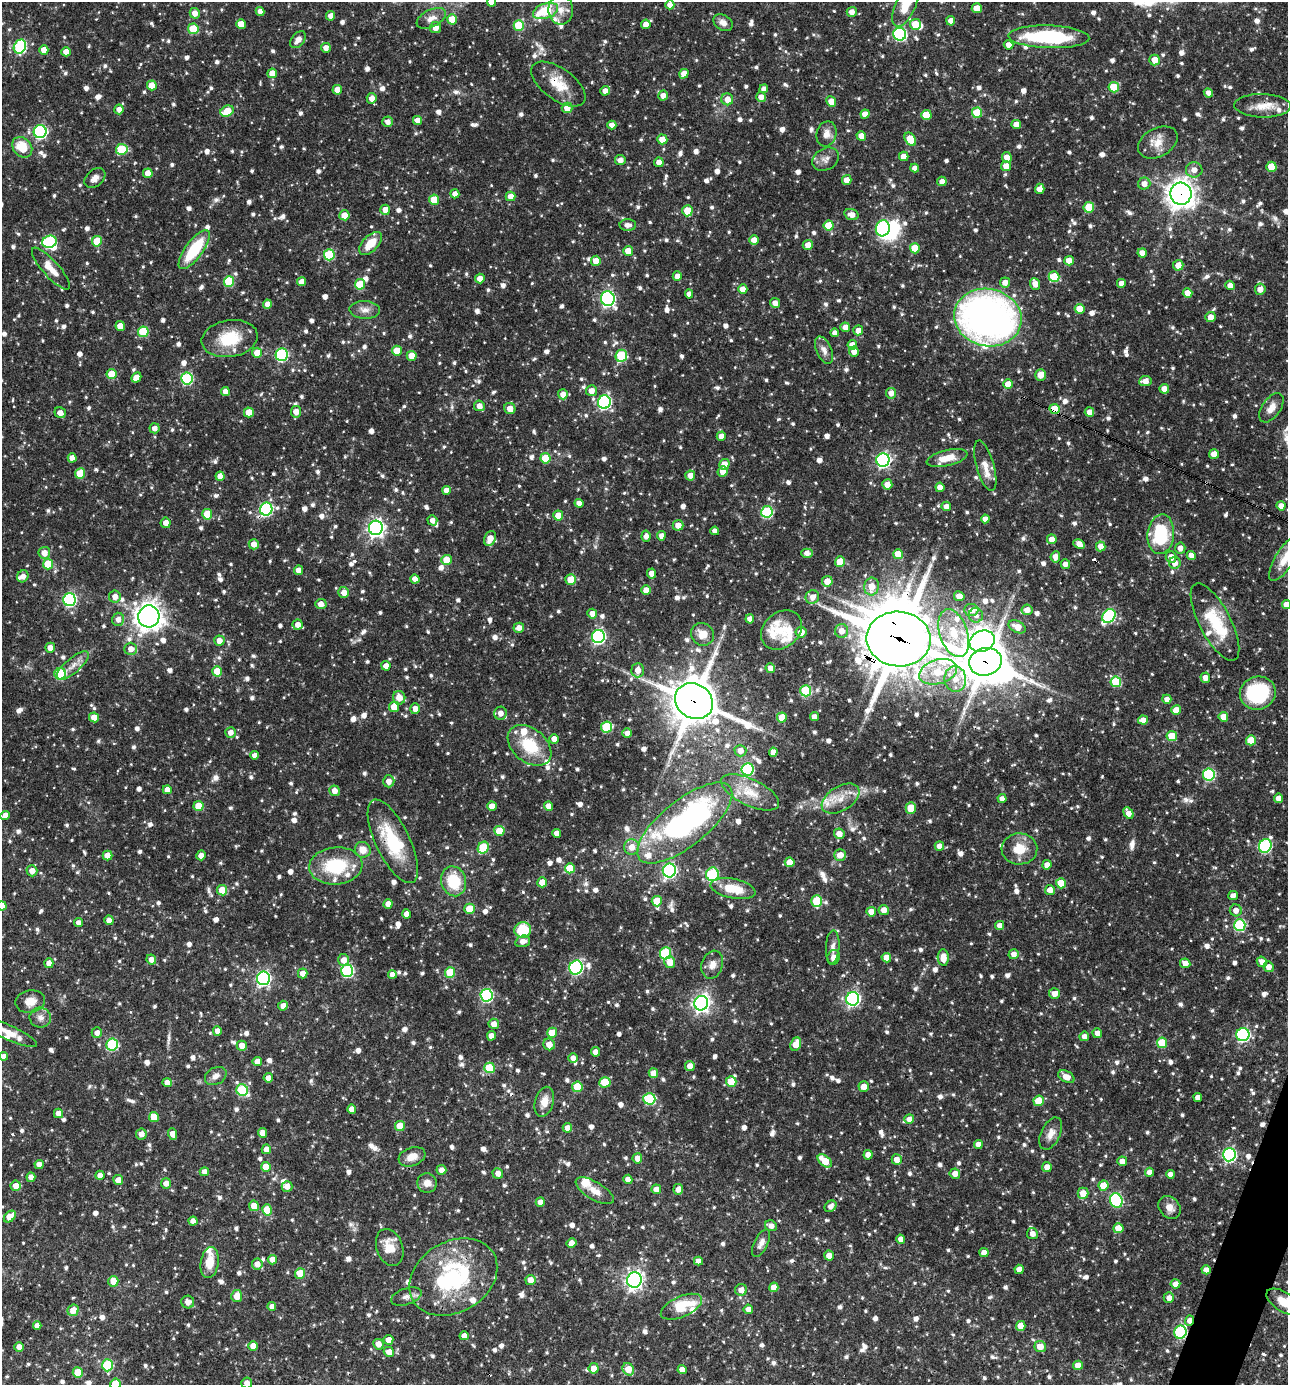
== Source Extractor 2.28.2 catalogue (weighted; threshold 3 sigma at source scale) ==
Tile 6 of 4 x 4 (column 2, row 2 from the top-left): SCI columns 1557-2842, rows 2768-4150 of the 5550 x 5536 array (HDU 1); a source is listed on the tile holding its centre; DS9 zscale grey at full resolution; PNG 1290 x 1387 px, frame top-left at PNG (2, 2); each listed source drawn as its Kron ellipse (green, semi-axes under 4 px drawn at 4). Shown black and unused: <1% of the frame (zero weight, under 3 of 4 exposures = <1% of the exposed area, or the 3 px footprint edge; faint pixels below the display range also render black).
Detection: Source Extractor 2.28.2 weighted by HDU 2 'WHT'; one run over the whole footprint, this tile lists its part. Background 0.0625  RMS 0.0035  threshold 0.0159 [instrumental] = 3 sigma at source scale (4.5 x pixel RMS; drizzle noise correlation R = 1.50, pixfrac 1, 0.05/0.05 arcsec/px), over >= 5 px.
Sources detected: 1406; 5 inside a brighter object's white glare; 5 cosmic-ray / hot-pixel residue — neither listed nor drawn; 44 inside a brighter listed object's ellipse — not listed separately; of the other 1352, all 500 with FLUX_AUTO >= 1.98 (the completeness limit of this list) listed and drawn (852 fainter detections not listed), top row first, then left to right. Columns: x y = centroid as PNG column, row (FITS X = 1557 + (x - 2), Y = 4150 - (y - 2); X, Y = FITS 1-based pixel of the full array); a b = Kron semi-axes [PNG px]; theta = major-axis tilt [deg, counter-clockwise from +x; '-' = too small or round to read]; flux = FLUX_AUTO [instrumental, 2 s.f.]
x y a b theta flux
491 2 4 4 - 2.3
906 3 25 10 67 9.3
670 5 4 4 - 2.4
977 8 5 5 - 5.1
561 10 15 12 -89 4.5
260 11 4 4 - 2.1
546 11 13 7 19 14
852 12 5 5 - 2.4
195 13 5 5 - 2.6
331 16 5 4 - 2.8
431 18 16 8 25 2.9
452 19 5 5 - 5.6
951 21 5 4 - 2.9
723 23 10 7 -31 2.3
241 24 5 4 - 4.2
646 24 5 4 - 3
915 24 5 5 - 7.1
519 25 5 5 - 16
435 28 5 5 - 2.9
193 29 5 5 - 12
900 34 6 6 - 50
1049 37 40 11 -2 35
298 40 10 6 49 2.4
1009 45 5 4 - 2.4
20 47 7 6 - 41
326 48 5 5 - 2.3
44 50 5 4 - 3.2
66 52 5 4 - 2.9
1155 60 5 5 - 4.2
272 73 5 5 - 3.6
684 74 5 4 - 3.9
558 84 31 15 -36 8.6
152 85 5 5 - 5.4
1114 87 5 5 - 9.4
764 89 4 4 - 2
337 90 4 4 - 3
605 91 5 4 - 2.4
1208 93 5 4 - 2
663 95 5 5 - 2.4
761 97 5 5 - 2.4
372 98 5 5 - 2.5
727 99 6 6 - 2.9
831 101 5 5 - 3.6
1262 106 28 11 -1 6
567 108 5 5 - 3.3
119 109 5 4 - 2.3
227 111 7 5 27 9.1
977 113 5 5 - 12
865 114 4 4 - 3
926 115 5 5 - 8.7
417 120 4 4 - 2.8
388 122 5 5 - 2.1
1016 124 5 4 - 2.9
612 125 4 4 - 2
40 132 6 6 - 51
827 134 12 10 77 2.8
861 136 5 4 - 2.7
662 139 5 5 - 4.3
910 139 7 5 -57 8.4
1158 142 21 14 29 5
22 147 11 9 -48 8.7
122 149 6 5 - 16
904 156 5 4 - 2.8
1007 157 5 5 - 3.1
826 159 14 10 30 2.6
620 160 5 5 - 2.4
659 162 5 4 - 2.6
1006 166 5 5 - 3.7
1271 167 5 5 - 6.5
915 168 4 4 - 2.1
1194 170 8 7 - 2.7
148 173 5 4 - 3.9
95 178 12 8 41 2.3
847 180 5 5 - 3
942 181 5 4 - 2.6
1144 184 6 6 - 2.6
1040 189 5 4 - 2.9
455 194 4 4 - 2.4
1181 194 11 10 - 350
510 196 5 4 - 3.2
434 200 5 5 - 7.4
1089 207 5 5 - 11
385 210 5 5 - 3.4
687 211 5 5 - 5.7
344 215 5 5 - 4
851 215 7 5 -17 2.7
628 225 8 6 -1 2.4
829 225 5 5 - 9.1
883 228 8 7 - 49
754 240 5 5 - 2.5
97 241 5 5 - 9.7
50 242 7 6 - 34
371 243 14 7 46 6.2
808 245 5 5 - 2.5
915 248 5 5 - 8.2
194 250 23 8 53 17
628 251 5 5 - 4.2
1142 253 4 4 - 2.6
329 255 5 5 - 19
596 261 5 5 - 3.6
1069 261 5 4 - 4
1178 265 5 5 - 3
51 269 27 8 -48 5
677 276 4 4 - 2.4
1054 277 5 5 - 11
480 278 5 5 - 2.9
229 281 5 5 - 18
301 282 4 4 - 3.3
1005 282 5 5 - 2.4
1121 283 4 4 - 2.2
360 284 5 5 - 12
1035 284 6 4 -68 2.9
1230 285 5 4 - 2.5
743 289 5 4 - 3.5
1260 289 5 5 - 2.8
1188 293 5 4 - 4.5
689 294 4 4 - 2.1
608 299 7 7 - 76
775 303 5 5 - 2.1
267 304 4 4 - 2.3
1080 309 5 5 - 5.3
365 310 15 9 -3 2.5
988 317 34 28 -13 170
1211 317 5 5 - 2.6
120 326 5 4 - 4.5
845 327 5 5 - 2.2
858 330 5 5 - 2.7
143 332 5 5 - 16
835 333 4 4 - 2.5
230 339 28 18 9 15
852 345 4 4 - 3.2
824 350 15 7 -66 2.2
397 351 5 5 - 7.3
854 352 5 4 - 2.3
257 353 5 5 - 6.1
282 355 6 6 - 37
412 356 5 5 - 5.7
621 356 6 5 - 21
112 374 5 5 - 8.3
1041 375 6 5 - 3.7
136 377 5 4 - 3.7
187 379 6 5 - 34
1145 381 6 5 - 2.9
1008 384 5 5 - 4.1
1164 389 5 4 - 3.7
591 391 5 5 - 3.1
225 392 4 4 - 2.7
891 393 5 5 - 2.5
563 394 5 5 - 2.9
604 402 7 6 - 58
479 406 5 5 - 2.4
1271 408 16 9 55 3.3
510 409 6 5 - 3.1
1054 409 5 5 - 7.3
249 412 5 5 - 6.6
296 412 6 5 - 3
1089 412 5 4 - 2.5
60 413 6 5 - 2.3
155 428 5 5 - 2.1
721 436 4 4 - 2.5
1214 454 5 4 - 3.1
72 458 4 4 - 2.8
545 458 5 5 - 9.3
947 458 21 8 13 5.6
883 460 7 6 - 83
724 464 5 5 - 4.2
985 466 26 9 -74 4.2
723 471 5 5 - 2.8
80 473 5 5 - 9.3
690 475 5 5 - 2.6
220 476 4 4 - 2.9
887 484 5 5 - 2.8
940 487 4 4 - 2.8
446 490 4 4 - 2.7
579 503 4 4 - 2.4
946 506 5 4 - 2.4
1281 506 4 4 - 2.4
266 509 6 6 - 52
767 512 6 5 - 29
207 514 5 5 - 11
558 516 5 5 - 4.6
985 519 4 4 - 2.3
432 520 5 4 - 2.1
166 523 5 5 - 2.7
678 525 5 5 - 2.9
376 528 7 7 - 150
715 531 4 4 - 2.3
1161 534 20 13 84 22
646 536 5 4 - 2
661 536 4 4 - 2.5
490 538 8 5 69 3.7
1052 539 5 5 - 3.4
254 544 5 5 - 2.7
1079 544 6 4 -25 2.9
1101 546 5 5 - 2.4
1180 548 5 5 - 2.3
44 553 6 6 - 3.4
807 553 6 4 -1 2
898 554 5 5 - 6.3
1191 555 4 4 - 2.5
1055 557 5 5 - 2.9
1171 557 6 5 - 2.6
1285 558 26 9 58 5.4
446 560 5 5 - 6.4
840 562 5 5 - 5.7
1175 563 6 6 - 2.7
48 564 5 5 - 11
1065 564 5 4 - 2.1
299 570 4 4 - 3.2
652 573 5 4 - 3
23 576 6 5 - 2
415 579 4 4 - 2.4
571 579 5 5 - 5.9
827 581 5 5 - 4.4
871 587 9 7 84 4.7
646 590 5 4 - 3
344 592 5 5 - 2.9
115 596 6 6 - 2.5
959 596 5 5 - 2.8
812 597 7 6 - 3
69 599 6 6 - 62
321 604 6 5 - 2.8
1286 604 4 4 - 3
971 610 7 6 - 3
1027 610 5 5 - 2.6
592 614 5 5 - 2.9
976 615 7 7 - 2
149 616 11 10 - 310
1109 616 7 6 - 41
118 619 7 6 - 2.3
750 619 4 4 - 3.2
1215 622 43 15 -62 16
298 625 5 5 - 2.5
1017 627 9 6 -27 4.5
519 628 5 5 - 2.4
782 630 22 17 39 7.5
842 631 7 6 - 3.4
801 632 5 5 - 3
954 633 25 14 -71 11
702 634 12 11 - 4.4
598 637 6 6 - 68
899 639 32 27 -6 1800
219 641 5 5 - 2.9
982 641 13 10 20 280
50 648 5 5 - 2.7
131 649 6 6 - 2.8
985 662 16 13 15 1000
73 666 20 7 41 3.5
386 666 5 4 - 2.5
770 668 5 4 - 2.3
638 670 7 6 - 3.3
217 671 5 5 - 6.8
938 672 19 12 16 11
60 674 6 5 - 24
1205 678 5 5 - 2.5
955 679 13 11 -84 5.3
1116 682 5 5 - 18
806 691 5 5 - 23
1258 693 18 16 19 32
399 698 7 6 - 3.5
1167 699 4 4 - 2.3
694 701 20 17 -34 1300
394 707 5 5 - 4.8
415 709 5 5 - 2.4
1176 710 5 5 - 4.8
500 713 6 6 - 2.8
94 717 5 4 - 3.3
782 717 5 5 - 7.5
814 717 4 4 - 2.3
1223 717 5 4 - 4.3
1143 720 5 4 - 2.5
607 727 5 5 - 18
230 732 5 5 - 2.2
627 733 5 4 - 2.4
1172 736 5 5 - 8.5
554 739 4 4 - 2.5
1251 740 5 5 - 7.7
530 745 25 16 -40 14
740 751 6 6 - 2.7
773 752 4 4 - 2.4
255 755 4 4 - 2.3
747 769 6 6 - 34
1209 775 6 6 - 37
389 781 6 5 - 2.6
167 790 4 4 - 3.6
335 791 5 5 - 2.5
750 792 31 13 -25 7.8
1278 798 4 4 - 2.6
841 799 21 12 31 6.2
1002 799 4 4 - 2.1
198 806 5 5 - 7.3
492 806 5 4 - 4.3
549 806 5 4 - 3.1
911 808 6 5 - 6.2
1128 813 6 4 -59 2.8
5 815 4 4 - 2.4
685 823 58 23 39 84
499 831 5 5 - 7.2
557 833 4 4 - 2.2
839 834 5 5 - 3
393 841 45 17 -64 21
939 846 5 4 - 3
1265 846 7 6 - 43
632 847 8 7 - 3.6
483 848 6 5 - 16
1019 849 18 15 3 7.3
363 850 8 7 - 4
108 855 5 5 - 5
201 855 5 5 - 2.3
840 855 6 5 - 3.4
790 862 5 5 - 5.2
1047 865 4 4 - 2.5
336 866 27 18 5 20
570 868 5 5 - 9
669 870 7 6 - 75
32 871 5 5 - 2.8
712 874 7 6 - 24
454 881 15 12 -75 14
542 882 5 5 - 5.5
1061 883 5 5 - 8.4
733 889 22 10 -11 9.9
222 890 5 5 - 7
1050 890 5 5 - 2.6
1233 896 5 4 - 2.2
657 901 5 5 - 7.5
817 901 6 5 - 15
388 904 4 4 - 2.8
2 906 4 4 - 2.6
469 909 5 5 - 6.5
884 910 5 5 - 2.8
1236 910 6 6 - 2.7
871 912 5 4 - 4
407 914 4 4 - 2.7
109 920 5 4 - 2.6
78 923 4 4 - 2.1
1000 925 4 4 - 2.1
1240 925 6 5 - 30
523 930 8 8 - 12
523 941 7 5 17 2.3
833 947 17 6 87 2.1
665 953 6 5 - 26
1014 954 5 5 - 2.5
833 957 8 6 69 2.2
886 958 5 4 - 3.7
943 958 8 5 -86 4.1
151 960 5 5 - 2.4
344 960 6 5 - 2.9
670 962 6 5 - 3.7
1262 962 5 4 - 2.6
49 963 5 4 - 2.8
1185 963 5 5 - 2.6
712 965 14 10 73 2.8
576 967 7 6 - 63
1269 967 5 5 - 2.5
347 971 6 6 - 46
303 973 5 5 - 3
450 973 5 5 - 14
392 974 4 4 - 2.4
263 978 7 6 - 73
1054 993 5 5 - 2.8
487 995 6 6 - 48
853 999 7 6 - 69
30 1001 15 11 11 4.3
701 1003 7 7 - 150
283 1006 5 5 - 2.6
40 1018 11 10 - 2.3
494 1024 5 5 - 2.8
217 1031 4 4 - 2.5
9 1033 30 7 -24 4.9
97 1033 5 5 - 2
552 1033 5 5 - 8.8
1097 1033 5 5 - 2.5
1243 1035 6 6 - 55
491 1036 4 4 - 2.7
1084 1036 5 4 - 2.2
1162 1043 5 5 - 11
112 1044 6 6 - 31
549 1044 6 5 - 3.2
796 1044 7 5 67 4.1
242 1046 5 5 - 3.1
596 1052 5 4 - 2.4
4 1056 4 4 - 2.3
573 1058 5 5 - 2.3
257 1062 4 4 - 2.7
690 1066 5 5 - 2.9
489 1068 5 5 - 12
653 1073 5 5 - 3.9
216 1076 11 8 29 2.1
1066 1077 9 5 -29 3.4
268 1078 4 4 - 2.4
167 1082 4 4 - 2.5
605 1082 5 5 - 9
731 1082 5 5 - 6.7
577 1087 5 5 - 11
864 1087 5 5 - 3
242 1090 6 5 - 24
1198 1097 4 4 - 2.3
649 1099 6 6 - 28
1039 1101 5 5 - 9.2
544 1102 15 9 74 4.2
352 1109 4 4 - 2.7
58 1113 5 4 - 2.8
154 1117 5 5 - 6.6
909 1119 5 4 - 2.3
400 1126 5 5 - 7.8
567 1128 5 4 - 2.6
262 1133 5 4 - 2.7
141 1134 5 5 - 2.4
173 1134 6 4 -69 3.1
1051 1134 17 9 63 3.1
978 1144 4 4 - 2.4
266 1149 5 4 - 2.3
868 1155 5 4 - 2.4
1229 1155 6 6 - 66
412 1157 14 9 19 3.4
637 1158 5 5 - 2.7
897 1160 5 5 - 3
825 1161 8 5 -41 8.2
1122 1161 5 5 - 2.4
39 1164 4 4 - 2.6
266 1167 5 5 - 6.5
1047 1167 5 5 - 2.6
441 1170 5 5 - 2.3
204 1172 5 4 - 2.2
1149 1172 4 4 - 2.1
498 1173 5 5 - 2.2
955 1174 5 5 - 2.5
1170 1174 4 4 - 2.2
100 1175 4 4 - 2.7
31 1177 5 4 - 2.4
628 1179 4 4 - 2.3
118 1180 5 5 - 3.1
166 1183 5 5 - 2.4
427 1183 10 9 - 2.9
16 1186 5 5 - 3.1
287 1186 5 5 - 2.5
1103 1186 5 5 - 6.8
656 1189 5 5 - 3.1
678 1189 5 5 - 2.1
595 1191 21 9 -30 3.9
1083 1193 5 5 - 4.3
1116 1201 7 6 - 36
540 1202 4 4 - 2.4
254 1206 5 5 - 4.2
831 1206 6 5 - 2
1170 1207 12 10 -47 2.8
267 1210 5 5 - 6.9
10 1217 7 4 42 5.4
193 1221 4 4 - 2.4
771 1226 6 5 - 2.1
1118 1228 5 5 - 5.8
1032 1234 5 5 - 2.5
901 1239 4 4 - 2.4
572 1243 5 4 - 2.4
761 1243 15 7 63 2.1
390 1247 19 13 -71 6
984 1253 5 4 - 2.6
829 1256 5 5 - 2.7
272 1260 5 4 - 3.3
698 1261 4 4 - 2.4
210 1262 16 9 82 5.7
257 1264 5 5 - 2.6
1019 1269 4 4 - 2.7
1206 1270 4 4 - 2.6
300 1273 5 5 - 8.7
453 1277 47 35 31 46
530 1280 5 5 - 3.6
634 1280 8 7 - 140
113 1281 5 5 - 4.9
1175 1284 5 4 - 2.4
774 1287 5 4 - 3.5
741 1290 6 6 - 2.7
237 1296 6 5 - 5
406 1296 16 8 18 2.2
1169 1298 5 5 - 2.1
188 1302 6 6 - 2.3
1285 1302 20 9 -31 6.2
272 1306 4 4 - 2.2
681 1307 22 10 24 13
748 1309 4 4 - 2.4
73 1310 6 5 - 4.4
1189 1320 5 4 - 2.8
37 1326 4 4 - 2.3
1021 1326 5 4 - 4.6
1180 1332 6 6 - 36
464 1336 4 4 - 2.6
388 1340 5 5 - 3.1
378 1344 5 5 - 2.7
253 1346 5 4 - 3.7
1040 1346 5 5 - 3.6
19 1347 5 4 - 2.4
389 1352 5 5 - 3.2
107 1365 6 5 - 22
1078 1365 5 4 - 2.7
594 1368 5 5 - 3.5
628 1369 6 5 - 5.1
682 1369 4 4 - 2.7
78 1372 5 5 - 9.1
247 1383 5 5 - 2.3
115 1384 5 5 - 9.3
Overlapping masked pixels (flux is a lower limit): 14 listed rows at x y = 558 84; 1181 194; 988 317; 1054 409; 899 639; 985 662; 694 701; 685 823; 393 841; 605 1082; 1206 1270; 453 1277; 1189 1320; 1180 1332
Isophote crosses this tile's border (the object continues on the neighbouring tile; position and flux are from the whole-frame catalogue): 10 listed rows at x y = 491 2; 906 3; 1285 558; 1286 604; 2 906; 9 1033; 4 1056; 1285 1302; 247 1383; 115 1384